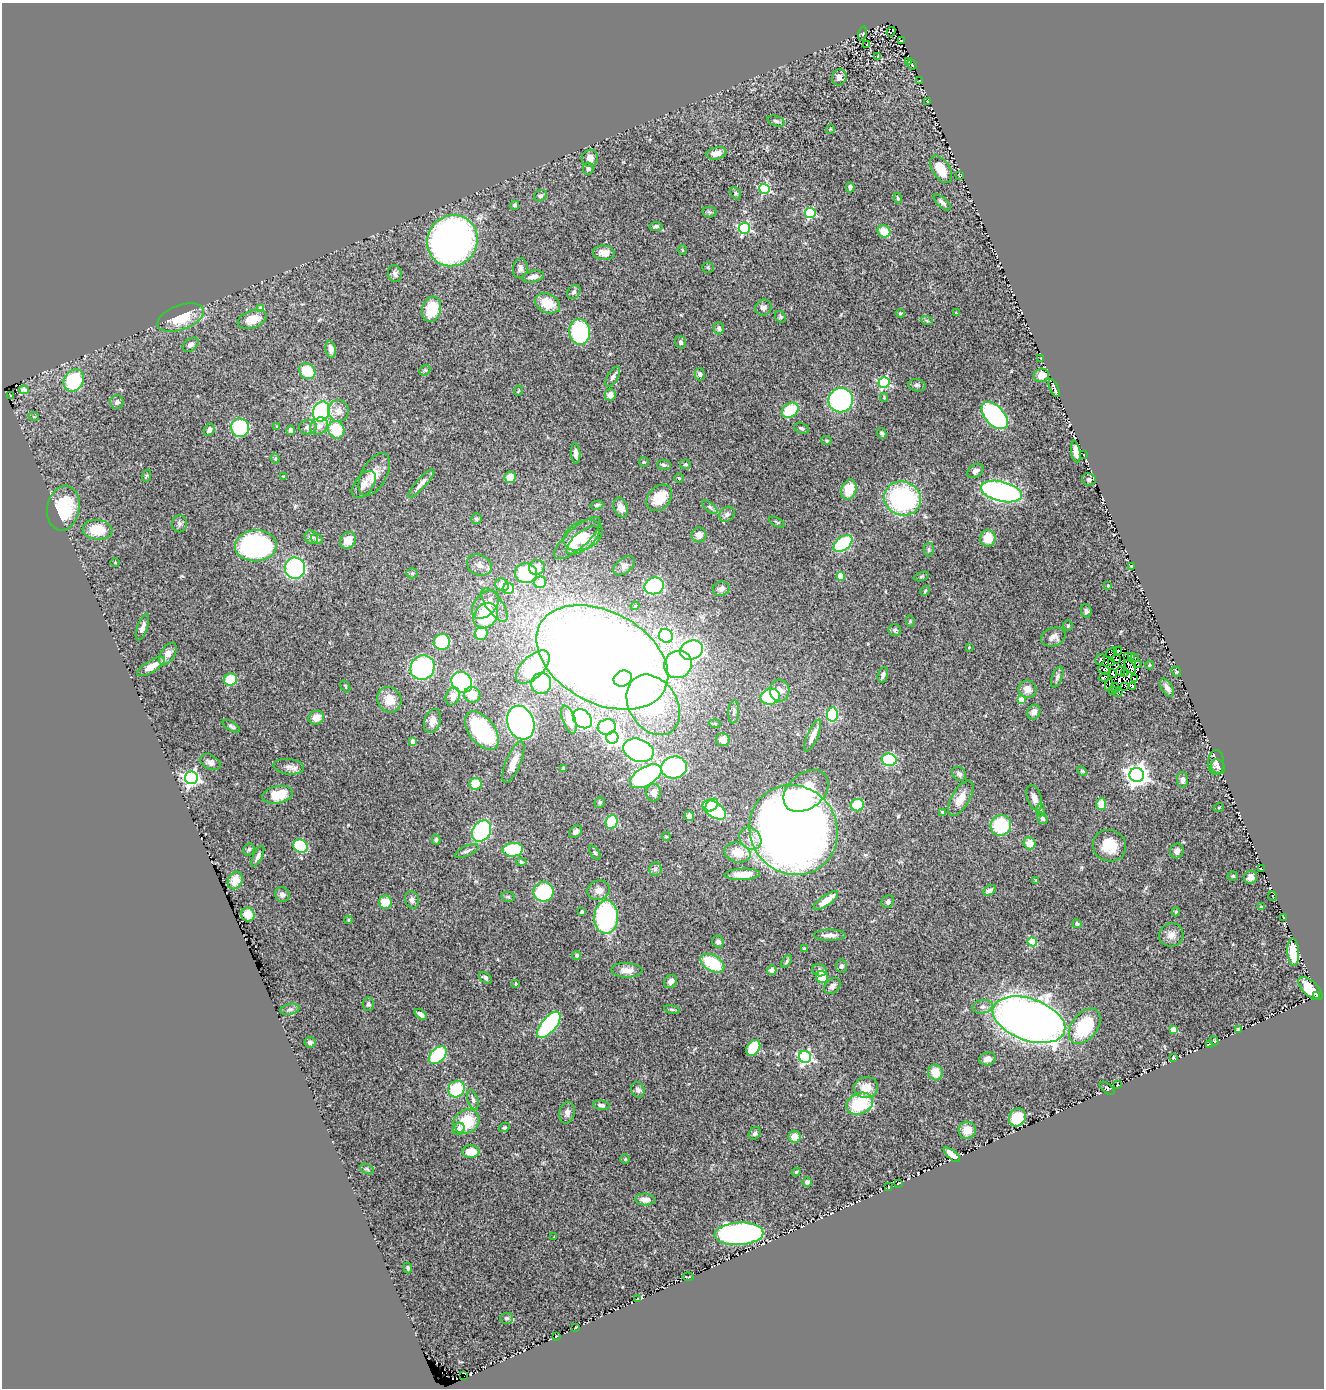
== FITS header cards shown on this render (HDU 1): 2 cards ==
NAXIS1  =                 1322
NAXIS2  =                 1386

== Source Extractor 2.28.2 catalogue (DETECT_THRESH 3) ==
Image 1322 x 1386 px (HDU 1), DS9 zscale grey, 1 PNG px = 1 image px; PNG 1326 x 1390 px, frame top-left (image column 1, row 1386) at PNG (2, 3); each listed source drawn as its Kron ellipse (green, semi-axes under 4 px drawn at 4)
Background 0.862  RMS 0.065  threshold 0.195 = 3 sigma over >= 5 px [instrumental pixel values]
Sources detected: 374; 8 with non-positive FLUX_AUTO (blend fragments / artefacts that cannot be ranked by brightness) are neither listed nor drawn; the other 366 listed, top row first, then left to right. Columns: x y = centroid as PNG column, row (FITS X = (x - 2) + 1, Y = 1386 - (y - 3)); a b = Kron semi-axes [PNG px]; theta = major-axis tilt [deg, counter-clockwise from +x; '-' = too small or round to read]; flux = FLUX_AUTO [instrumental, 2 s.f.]
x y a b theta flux
891 32 5 2 - 3.5
863 34 7 3 77 4.5
901 40 3 2 - 5.1
867 45 4 3 - 3.3
877 57 3 2 - 37
908 61 3 2 - 3.6
912 65 5 2 - 5.6
839 77 8 7 - 23
919 81 3 2 - 3
927 102 4 2 - 2.4
776 121 9 5 -17 11
830 129 5 3 - 3.2
716 153 10 6 12 30
590 158 8 8 - 27
588 169 6 5 - 9.2
941 169 15 8 -58 93
960 176 4 3 - 6.2
850 187 5 4 - 15
764 189 5 5 - 440
736 193 6 5 - 7.5
540 196 6 5 - 10
898 198 5 3 - 5.3
942 202 10 4 -42 17
515 205 4 4 - 8.6
709 212 7 5 -10 8.2
810 213 5 5 - 380
656 226 6 4 8 9.1
744 228 5 5 - 560
884 231 6 6 - 73
452 241 26 25 - 1800
682 250 5 3 - 4.1
604 253 11 7 -3 35
708 267 6 5 - 5.4
520 268 10 7 81 20
395 274 8 7 - 15
533 277 11 5 13 20
574 292 8 6 49 11
547 303 13 9 -26 92
763 307 8 7 - 17
261 308 4 4 - 47
432 309 13 9 74 140
900 313 4 3 - 5.9
956 313 4 4 - 3.8
180 317 24 12 21 130
780 317 6 5 - 6.9
252 319 15 9 18 71
927 321 6 4 -19 5.8
719 328 6 5 - 10
580 332 13 10 -81 440
681 342 6 5 - 11
191 345 9 6 35 14
331 349 8 5 -81 20
1041 358 3 2 - 3
425 370 6 4 42 6.5
307 371 9 7 -39 130
700 374 6 5 - 9.7
1041 375 7 7 - 34
613 377 11 5 60 16
74 380 12 9 56 300
884 382 5 5 - 490
917 385 9 6 -9 12
1054 388 10 2 -65 10
24 390 5 4 - 12
518 391 5 3 - 4
610 395 5 5 - 24
10 396 3 2 - 11
884 397 4 4 - 4.2
841 400 12 12 - 850
117 402 7 6 - 13
790 410 9 6 36 170
321 411 10 8 66 560
338 411 11 10 - 37
995 415 16 9 -47 670
34 417 5 3 - 4.5
277 426 3 3 - 3.7
319 426 10 8 38 25
308 427 9 7 8 18
240 428 9 9 - 290
801 428 8 5 -24 9.8
209 430 6 5 - 14
291 430 4 3 - 14
336 430 9 8 - 140
882 433 5 4 - 8
826 441 5 4 - 5.5
1076 452 11 4 -80 33
576 453 10 4 -86 19
1084 455 3 2 - 2.8
275 459 5 4 - 5.1
644 462 5 4 - 4.8
686 464 5 5 - 6.8
664 465 7 5 -10 9.3
975 471 9 6 35 16
374 474 23 12 61 61
146 476 6 4 71 6.1
284 476 3 2 - 3.7
510 477 6 5 - 57
679 478 4 4 - 6
1089 479 7 6 - 11
421 483 18 5 48 27
364 485 16 9 52 35
849 490 10 7 72 89
1001 492 21 10 -13 1000
659 498 15 11 47 110
903 498 19 16 -17 600
597 505 6 4 15 7.1
621 507 10 7 -69 33
710 507 9 4 -38 8.5
63 508 22 16 80 250
727 514 8 6 44 16
476 519 5 5 - 8.6
777 522 9 3 -29 5.4
179 524 8 7 - 14
97 530 15 10 -6 100
583 535 20 14 25 94
699 535 7 7 - 30
311 537 7 6 - 20
577 538 30 10 41 100
988 538 8 7 - 76
317 539 6 4 -21 7.3
348 540 9 7 51 59
583 541 20 9 38 58
843 544 11 6 39 360
256 546 21 15 4 880
929 549 7 5 -89 7.5
115 562 4 3 - 3.4
479 565 13 10 -27 35
624 566 12 7 39 18
1131 566 3 3 - 4.1
537 567 8 7 - 65
295 568 10 10 - 550
412 573 5 5 - 6.4
526 573 11 10 - 270
841 576 4 4 - 120
921 577 8 3 19 5.6
540 582 6 6 - 57
502 585 7 6 - 37
654 586 10 8 14 620
1108 586 4 3 - 3.5
508 589 5 5 - 120
721 589 8 7 - 18
925 591 5 4 - 5.5
485 604 16 10 48 72
495 605 19 8 -54 43
635 606 4 4 - 5.4
1086 611 7 5 -81 10
486 616 14 11 49 230
910 621 6 3 -73 4.8
1068 626 5 5 - 5.5
142 627 14 5 71 20
895 630 6 6 - 9.4
481 634 6 6 - 130
666 636 7 6 - 560
1053 637 12 9 20 28
442 642 8 8 - 230
969 647 4 3 - 3.8
692 650 12 9 22 1100
1118 651 4 2 - 11
1112 652 6 3 42 13
168 654 12 7 57 40
1127 656 3 2 - 14
1132 656 3 3 - 1.6
602 657 70 46 -28 10000
1135 657 4 2 - 7.4
1100 659 6 3 57 4
1116 659 5 2 - 7.3
1112 663 3 2 - 7.4
678 664 14 13 - 630
1138 664 3 2 - 4
1150 665 4 4 - 4
151 666 16 6 30 57
533 667 21 11 44 470
1130 667 7 4 -55 6.3
422 668 13 11 49 520
1104 670 6 3 -26 7.7
1121 671 4 3 - 16
1176 672 6 4 -51 5.5
1112 674 5 3 - 7.7
1125 674 2 2 - 2.6
883 675 8 5 72 17
1057 677 11 5 70 13
1104 677 5 2 - 5
623 679 9 7 23 420
1134 679 3 2 - 0.98
230 680 7 6 - 130
462 682 11 9 -46 510
541 683 11 10 - 200
1109 685 6 2 79 5.9
345 686 7 3 -60 3.9
1125 686 2 2 - 1.5
1132 687 4 3 - 17
1115 688 5 2 - 0.29
1167 688 10 5 -58 19
1027 689 9 8 - 30
780 691 11 10 - 36
1112 691 3 2 - 3.7
1118 692 5 3 - 12
472 695 8 7 - 57
453 696 9 7 70 39
770 697 10 8 13 270
1021 699 4 4 - 59
389 700 13 11 -60 66
653 705 32 24 -58 560
734 712 11 5 85 14
1034 712 7 6 - 23
832 714 7 5 86 370
316 718 7 7 - 45
582 719 11 8 -46 480
569 720 15 6 -70 51
432 721 12 8 72 39
521 723 17 13 -69 1400
715 724 6 4 -3 6.2
231 726 9 4 -31 9.8
607 727 9 7 17 270
482 731 22 13 -52 480
813 736 17 5 66 44
612 738 6 6 - 1400
723 740 7 6 - 50
413 741 4 4 - 44
638 750 16 11 -20 1200
889 760 7 6 - 410
210 762 11 7 -28 20
513 762 22 7 67 51
1216 762 12 8 -90 26
289 767 15 7 -6 26
674 767 13 11 14 530
1218 767 8 6 -56 14
564 769 4 3 - 6.6
1082 771 6 3 -44 4.4
959 774 8 6 -47 13
1137 775 7 7 - 3400
646 776 17 9 31 580
191 778 6 6 - 1400
1182 780 7 5 -88 16
476 784 6 6 - 110
806 791 25 17 39 190
653 793 9 7 -90 29
277 795 16 8 11 95
961 798 20 9 59 56
1034 798 13 7 -71 31
600 802 5 5 - 7.9
1101 804 6 5 - 62
712 805 7 5 48 150
857 805 6 6 - 140
1219 807 5 3 - 3.3
714 810 13 7 -35 410
1041 810 7 3 -90 6.5
942 812 4 3 - 5.7
689 816 5 4 - 18
1042 818 6 4 -57 8.6
612 822 7 6 - 210
1001 825 10 10 - 230
794 830 46 43 -56 5600
481 831 11 8 57 510
575 832 7 5 40 15
666 837 4 4 - 6.2
750 839 12 10 -47 44
436 840 5 4 - 7.3
1030 843 6 6 - 54
301 846 7 6 - 250
1110 846 17 15 -22 100
249 849 6 5 - 7.5
513 850 10 7 5 280
467 851 13 5 24 14
1177 851 7 6 - 20
595 853 8 4 -54 6.2
737 853 13 9 -16 82
258 856 11 4 63 15
521 862 5 4 - 5.2
655 869 7 6 - 12
1262 869 4 2 - 2.6
742 874 18 5 2 73
1233 876 5 4 - 6.8
1250 877 7 6 - 26
235 880 9 7 64 32
1036 880 3 3 - 4.1
599 890 11 9 16 35
990 890 7 4 31 14
544 892 10 9 - 420
282 895 7 7 - 21
1273 896 5 3 - 2.7
508 897 7 5 -12 6.9
412 900 9 6 -74 19
826 901 14 5 36 70
385 902 7 6 - 76
888 902 7 6 - 11
1261 907 4 3 - 5.7
582 912 4 3 - 7.2
1176 912 4 4 - 4.6
248 914 7 6 - 36
606 917 16 12 89 780
1283 918 3 2 - 2.7
348 920 4 4 - 4.9
1077 924 4 4 - 8.5
830 935 16 5 1 29
1171 935 12 11 - 33
718 942 6 5 - 15
1032 942 4 4 - 200
804 949 4 3 - 6.8
1293 952 14 6 -85 88
577 955 4 4 - 6.4
786 962 7 4 56 8
712 963 13 7 -30 190
841 966 6 5 - 11
627 970 15 7 -1 40
772 970 5 4 - 18
819 970 7 6 - 14
822 977 6 6 - 100
485 978 7 4 -37 11
671 981 7 6 - 21
516 984 3 2 - 4.2
832 986 9 7 41 23
1310 988 15 7 -44 84
1317 995 2 2 - 3.5
368 1004 7 5 86 9.8
983 1007 10 6 11 18
290 1009 9 5 13 13
672 1009 8 4 -9 6.4
420 1014 7 4 -39 18
1029 1020 38 21 -19 4300
549 1025 16 7 50 620
1085 1026 20 12 52 270
1173 1029 4 4 - 91
1238 1030 4 3 - 11
1214 1041 5 2 - 2.9
310 1042 5 5 - 10
1209 1044 3 2 - 2.6
753 1048 9 6 55 180
438 1055 10 7 45 240
805 1057 6 6 - 900
1173 1058 3 2 - 3.5
987 1059 8 6 13 24
935 1072 8 7 - 71
1118 1085 2 2 - 3.8
866 1088 12 10 10 66
1107 1088 9 4 -39 7.3
456 1089 8 8 - 160
638 1090 8 6 -65 17
473 1100 10 5 -74 13
860 1104 14 10 25 230
601 1105 8 4 -12 12
567 1113 11 7 79 21
1017 1117 9 8 - 97
466 1122 13 11 34 150
504 1127 5 4 - 8
459 1129 6 5 - 18
967 1130 8 8 - 50
755 1133 7 5 56 11
795 1137 6 6 - 41
471 1152 8 6 1 67
952 1155 10 4 -40 55
625 1159 5 4 - 4.6
367 1169 7 4 -25 7.9
796 1172 4 4 - 5.1
807 1182 5 5 - 11
899 1183 3 2 - 3.3
888 1186 3 2 - 3.1
645 1200 10 6 -3 29
739 1234 24 11 3 1400
554 1237 3 2 - 3.5
408 1268 5 4 - 7.9
688 1277 6 2 -1 4.2
638 1299 3 2 - 2.4
507 1318 6 5 - 11
576 1327 3 2 - 4.5
556 1336 3 2 - 2.8
464 1376 2 2 - 31
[8 non-positive-flux detections neither listed nor drawn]